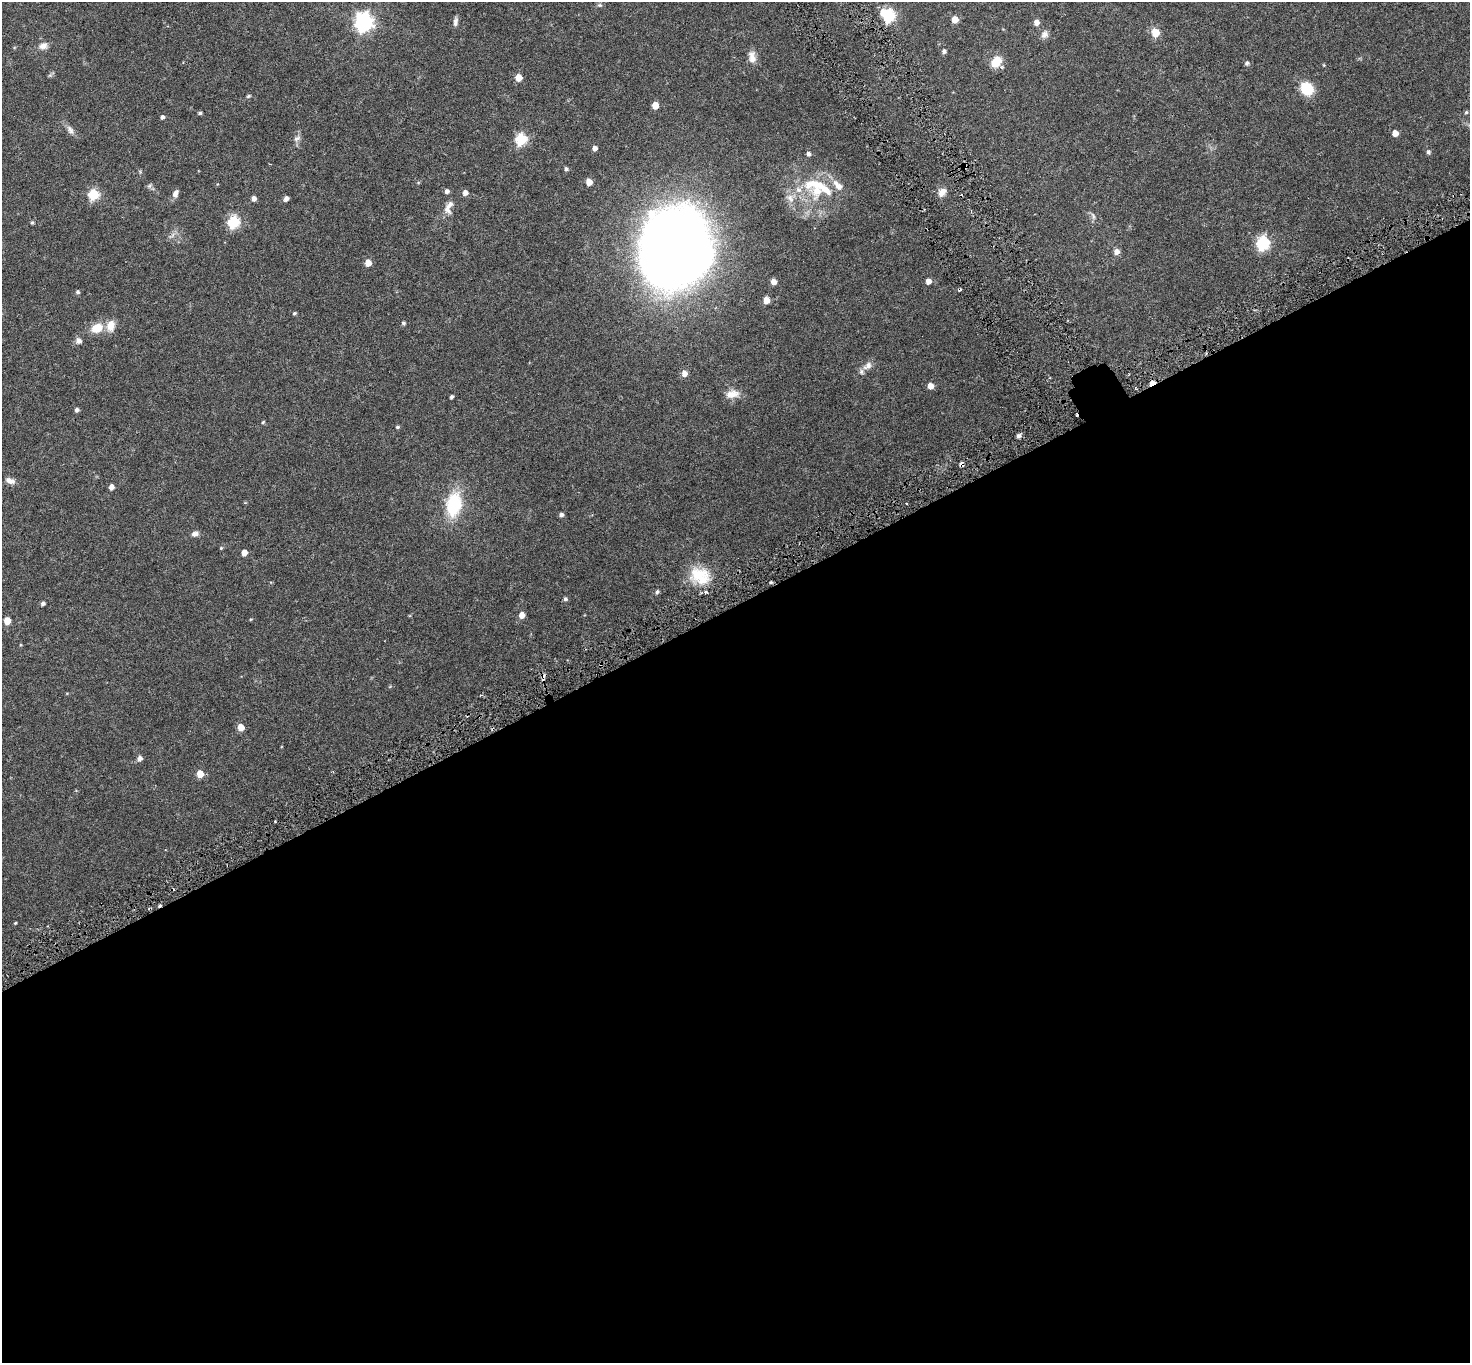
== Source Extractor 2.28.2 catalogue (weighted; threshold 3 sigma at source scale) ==
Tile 15 of 4 x 4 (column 3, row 4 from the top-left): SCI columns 2950-4417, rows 206-1566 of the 5898 x 5792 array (HDU 1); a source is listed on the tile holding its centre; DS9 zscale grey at full resolution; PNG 1472 x 1365 px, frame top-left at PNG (2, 2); no overlay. Shown black and unused: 56% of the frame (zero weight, under 3 of 6 exposures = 1% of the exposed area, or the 3 px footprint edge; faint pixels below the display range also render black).
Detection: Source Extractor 2.28.2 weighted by HDU 2 'WHT'; one run over the whole footprint, this tile lists its part. Background 0.024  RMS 0.003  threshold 0.0121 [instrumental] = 3 sigma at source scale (4.09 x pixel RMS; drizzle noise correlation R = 1.36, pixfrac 0.8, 0.0396/0.0396 arcsec/px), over >= 5 px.
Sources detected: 108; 2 inside a brighter object's white glare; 8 cosmic-ray / hot-pixel residue — not listed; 9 inside a brighter listed object's ellipse — not listed separately; the other 89 listed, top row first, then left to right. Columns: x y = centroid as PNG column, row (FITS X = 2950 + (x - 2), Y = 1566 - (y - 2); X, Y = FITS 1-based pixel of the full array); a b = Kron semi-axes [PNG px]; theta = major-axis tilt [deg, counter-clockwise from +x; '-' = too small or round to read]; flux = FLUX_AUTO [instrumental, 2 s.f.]
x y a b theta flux
600 5 7 5 -19 0.42
889 16 6 6 - 27
955 19 5 5 - 3.2
363 22 8 7 - 97
455 22 12 5 85 0.89
1036 22 5 5 - 1.6
1155 32 5 5 - 7
1045 34 11 9 60 1.2
43 46 12 8 16 1.6
944 51 5 5 - 0.65
752 57 16 9 -84 1.9
996 62 11 9 52 4.4
1247 63 6 5 - 0.58
50 75 6 5 - 0.39
518 78 5 5 - 3.8
1307 89 15 13 -47 6
248 96 7 4 27 0.35
655 105 5 5 - 3.5
1466 112 5 4 - 0.32
200 113 4 3 - 0.41
162 117 4 4 - 0.69
70 130 13 8 -61 1.2
1395 133 5 4 - 2.2
297 138 11 7 41 1
521 139 6 6 - 23
595 148 4 4 - 1.2
1428 152 6 6 - 0.47
809 154 5 5 - 0.74
964 167 4 4 - 0.31
566 169 5 4 - 0.52
589 182 5 5 - 2.9
149 186 6 5 - 0.46
816 191 29 24 -62 11
942 192 12 9 48 1.7
465 193 5 5 - 1.3
94 194 6 5 - 18
175 194 9 6 68 1.2
254 198 5 4 - 1.1
790 198 14 13 - 2.5
286 199 5 4 - 1.1
449 207 21 10 73 2.2
1093 216 11 5 -72 0.72
234 222 6 6 - 26
32 223 5 4 - 0.34
172 235 12 6 38 0.9
1263 243 7 6 - 38
676 251 69 57 76 380
1117 252 6 5 - 1.5
368 263 5 5 - 2.7
928 281 5 5 - 1.7
774 282 5 5 - 1.6
78 292 5 4 - 0.49
766 300 5 5 - 3.5
294 313 4 4 - 0.34
403 323 5 4 - 0.45
111 325 13 10 79 2.7
97 328 10 8 24 5.1
79 341 8 8 - 0.97
868 366 11 9 52 1.4
684 373 6 5 - 1.8
1152 383 5 4 - 1.9
930 386 5 5 - 2.1
732 394 18 10 10 2.5
452 397 4 3 - 0.48
77 410 5 4 - 0.66
263 422 5 3 - 0.23
397 427 5 4 - 0.36
1018 436 6 5 - 0.63
10 481 12 6 -19 1.3
111 487 5 4 - 1.3
454 504 25 15 81 14
561 515 4 4 - 0.75
195 534 9 6 15 0.98
221 548 4 4 - 0.26
244 553 5 4 - 2.3
698 574 31 19 14 7.3
771 582 5 4 - 0.34
657 592 5 4 - 0.53
706 592 6 3 -36 0.34
565 599 5 5 - 0.56
43 604 4 4 - 0.59
522 615 5 5 - 2.1
251 619 4 4 - 0.21
7 621 5 5 - 3.9
241 727 5 5 - 3.6
140 758 6 5 - 1.1
200 774 5 5 - 4.1
160 905 5 3 - 0.38
15 923 3 3 - 0.22
Overlapping masked pixels (flux is a lower limit): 3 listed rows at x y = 964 167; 1152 383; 160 905